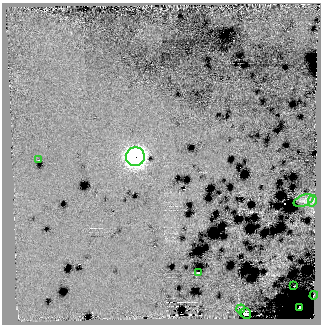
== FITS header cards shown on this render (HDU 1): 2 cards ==
NAXIS1  =                  319
NAXIS2  =                  322

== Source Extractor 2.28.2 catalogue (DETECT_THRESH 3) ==
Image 319 x 322 px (HDU 1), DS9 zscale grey, 1 PNG px = 1 image px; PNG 323 x 326 px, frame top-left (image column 1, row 322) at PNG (2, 3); each listed source drawn as its Kron ellipse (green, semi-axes under 4 px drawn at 4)
Background -11.8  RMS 25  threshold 75.4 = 3 sigma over >= 5 px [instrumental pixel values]
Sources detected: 10; all 10 listed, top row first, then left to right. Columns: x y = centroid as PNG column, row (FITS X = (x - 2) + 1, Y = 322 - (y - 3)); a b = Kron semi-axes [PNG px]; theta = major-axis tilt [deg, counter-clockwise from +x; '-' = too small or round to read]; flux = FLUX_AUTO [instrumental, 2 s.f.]
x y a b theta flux
135 157 9 9 - 1.1e+06
39 160 3 2 - 1.1e+03
304 201 10 5 23 3.1e+03
312 201 6 4 76 4.1e+03
198 273 3 2 - 1.7e+03
294 286 2 2 - 2.1e+03
314 295 4 2 - 4.0e+03
300 308 2 2 - 1.2e+05
240 309 5 2 - 1.9e+03
246 313 6 5 - 4.7e+02